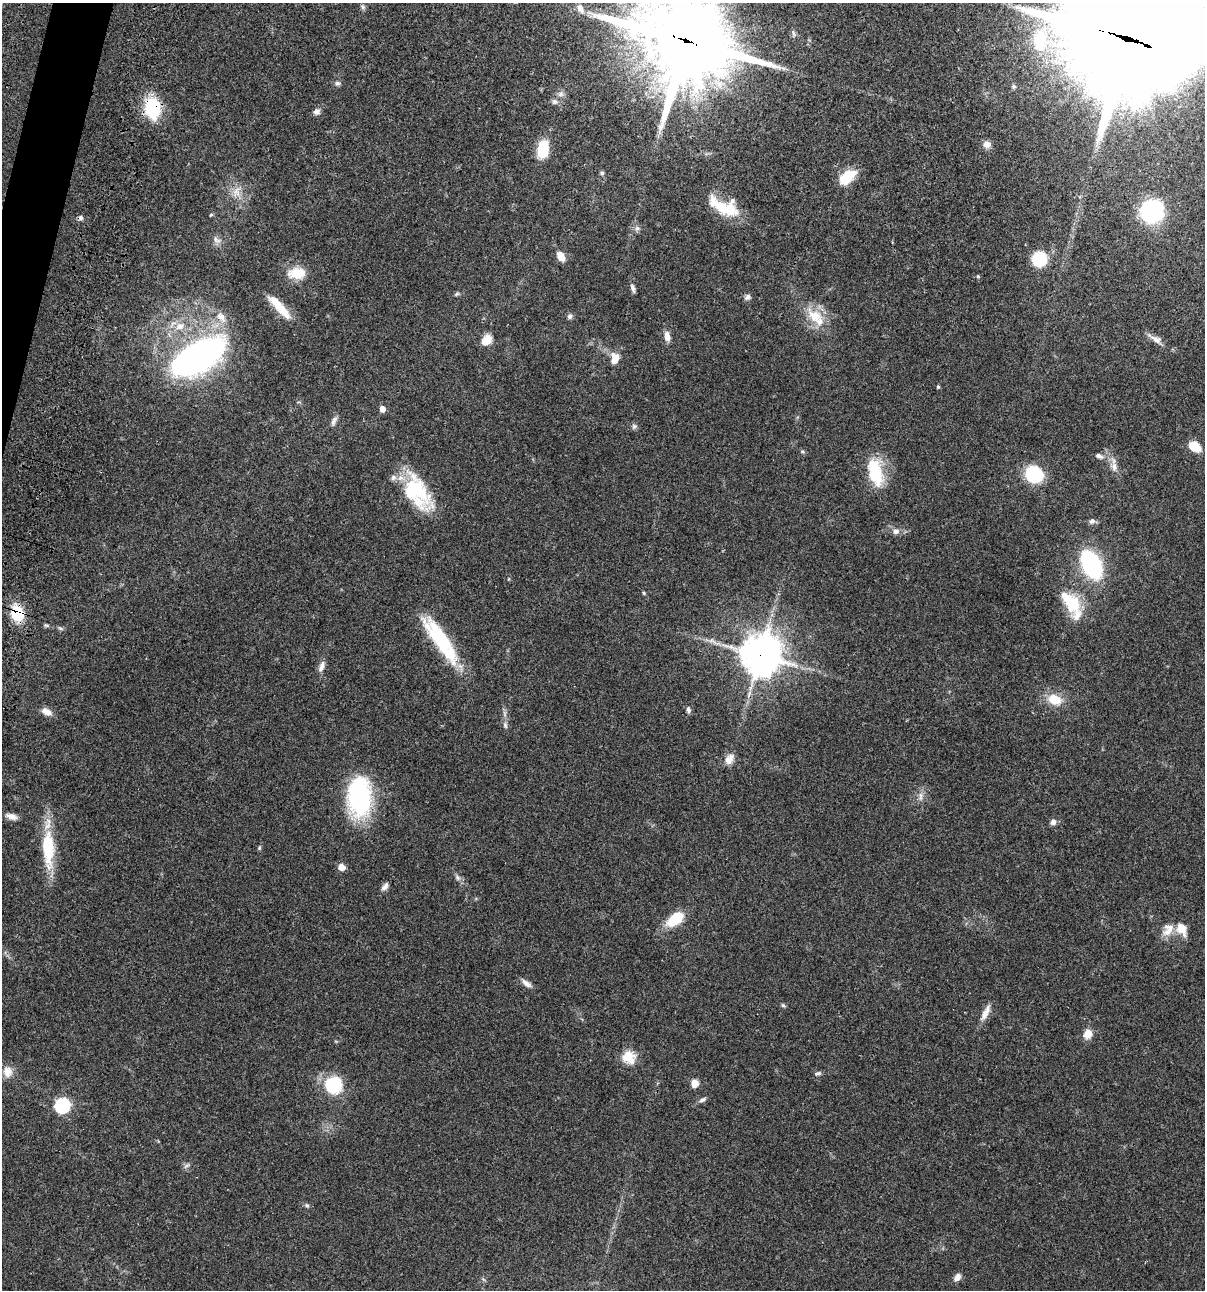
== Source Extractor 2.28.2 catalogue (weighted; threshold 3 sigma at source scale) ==
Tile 11 of 4 x 4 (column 3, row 3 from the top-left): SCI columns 2640-3842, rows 1408-2695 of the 5404 x 5390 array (HDU 1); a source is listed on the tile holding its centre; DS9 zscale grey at full resolution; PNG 1207 x 1292 px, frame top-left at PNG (2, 3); no overlay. Shown black and unused: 1% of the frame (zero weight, under 3 of 4 exposures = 9% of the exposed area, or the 3 px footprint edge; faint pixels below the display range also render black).
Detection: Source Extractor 2.28.2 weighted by HDU 2 'WHT'; one run over the whole footprint, this tile lists its part. Background 0.0472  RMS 0.0054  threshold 0.0242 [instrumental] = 3 sigma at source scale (4.5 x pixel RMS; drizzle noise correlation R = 1.50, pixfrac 1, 0.05/0.05 arcsec/px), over >= 5 px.
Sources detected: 98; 1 inside a brighter object's white glare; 1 cosmic-ray / hot-pixel residue — not listed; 5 inside a brighter listed object's ellipse — not listed separately; the other 91 listed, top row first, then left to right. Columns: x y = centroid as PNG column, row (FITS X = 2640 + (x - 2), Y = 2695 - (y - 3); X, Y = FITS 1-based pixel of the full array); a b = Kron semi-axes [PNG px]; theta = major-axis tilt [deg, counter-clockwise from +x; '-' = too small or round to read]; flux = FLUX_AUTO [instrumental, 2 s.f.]
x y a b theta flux
363 7 8 5 -37 1
580 8 15 9 -60 3.8
794 33 11 5 -66 1.3
1180 35 90 34 80 610
1127 39 44 43 - 15000
686 41 31 27 -29 6800
783 68 7 4 -19 1.2
338 83 7 7 - 1.3
561 94 8 7 - 1.9
555 102 7 7 - 1.6
153 108 17 12 -85 35
317 112 8 7 - 2.1
987 144 10 9 - 2.9
543 149 17 11 82 16
602 173 6 5 - 0.88
847 177 18 10 42 16
237 191 15 9 -78 4.8
723 206 37 16 -24 19
1152 211 15 14 - 78
211 215 5 4 - 0.56
637 228 7 6 - 1.4
217 240 12 7 -27 2.3
561 256 11 7 -59 5.2
1039 259 10 10 - 32
296 273 24 15 2 9.8
978 276 5 4 - 0.67
633 288 12 5 -74 1.7
457 294 7 5 22 0.86
747 297 8 6 35 1.6
279 307 36 9 -48 12
570 316 7 6 - 1.4
815 316 26 17 -36 13
221 317 17 10 -52 5.9
180 326 14 10 20 6.3
667 336 13 7 -81 3.6
1155 339 23 7 -30 3.9
486 340 13 9 49 6.6
198 357 40 19 31 240
615 358 16 10 81 5.6
938 387 5 4 - 0.71
382 409 5 5 - 3.4
334 421 15 6 65 2
634 426 8 6 54 1.2
1195 446 13 9 -36 9.1
802 452 6 5 - 0.81
1099 456 10 7 -24 1.9
1114 467 14 9 -83 3.6
875 472 35 17 -75 21
1034 474 12 10 -34 46
416 489 50 21 -51 32
1092 521 8 7 - 1.7
896 531 9 8 - 2.3
1091 565 20 12 -63 82
644 593 4 4 - 0.54
1074 604 20 15 74 16
17 613 16 13 -70 18
60 628 6 4 -19 0.84
441 639 59 17 -52 37
760 655 13 12 - 1300
321 666 16 7 70 2.8
1055 699 22 14 -23 9.1
688 710 8 5 -83 1.4
47 712 14 8 -28 3.6
505 725 9 5 -80 1.4
729 759 15 9 57 4.1
921 796 12 5 85 2.3
359 797 44 26 -89 56
11 816 14 7 -14 3.4
1053 822 8 7 - 2
259 848 5 5 - 0.69
48 849 51 14 -88 25
341 867 6 5 - 5
457 877 9 5 -53 1.6
385 886 11 6 50 2.2
675 919 18 10 38 18
1182 929 15 11 -63 7
1168 930 20 13 57 6
526 983 14 6 -36 2.8
783 1005 6 5 - 0.79
985 1013 23 7 62 4.5
1088 1034 10 9 - 5.5
629 1057 17 15 -38 8.9
8 1072 14 13 - 4.8
818 1073 9 5 13 1.1
694 1083 8 8 - 4.4
333 1085 23 22 - 20
702 1100 11 5 28 1.5
62 1105 7 7 - 100
186 1166 11 4 36 1.2
307 1205 7 5 -43 0.93
957 1277 11 7 52 2.7
Overlapping masked pixels (flux is a lower limit): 6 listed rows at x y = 1127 39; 686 41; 153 108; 17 613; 441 639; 760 655
Isophote crosses this tile's border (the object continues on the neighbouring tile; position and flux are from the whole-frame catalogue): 3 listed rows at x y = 1180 35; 1127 39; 686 41